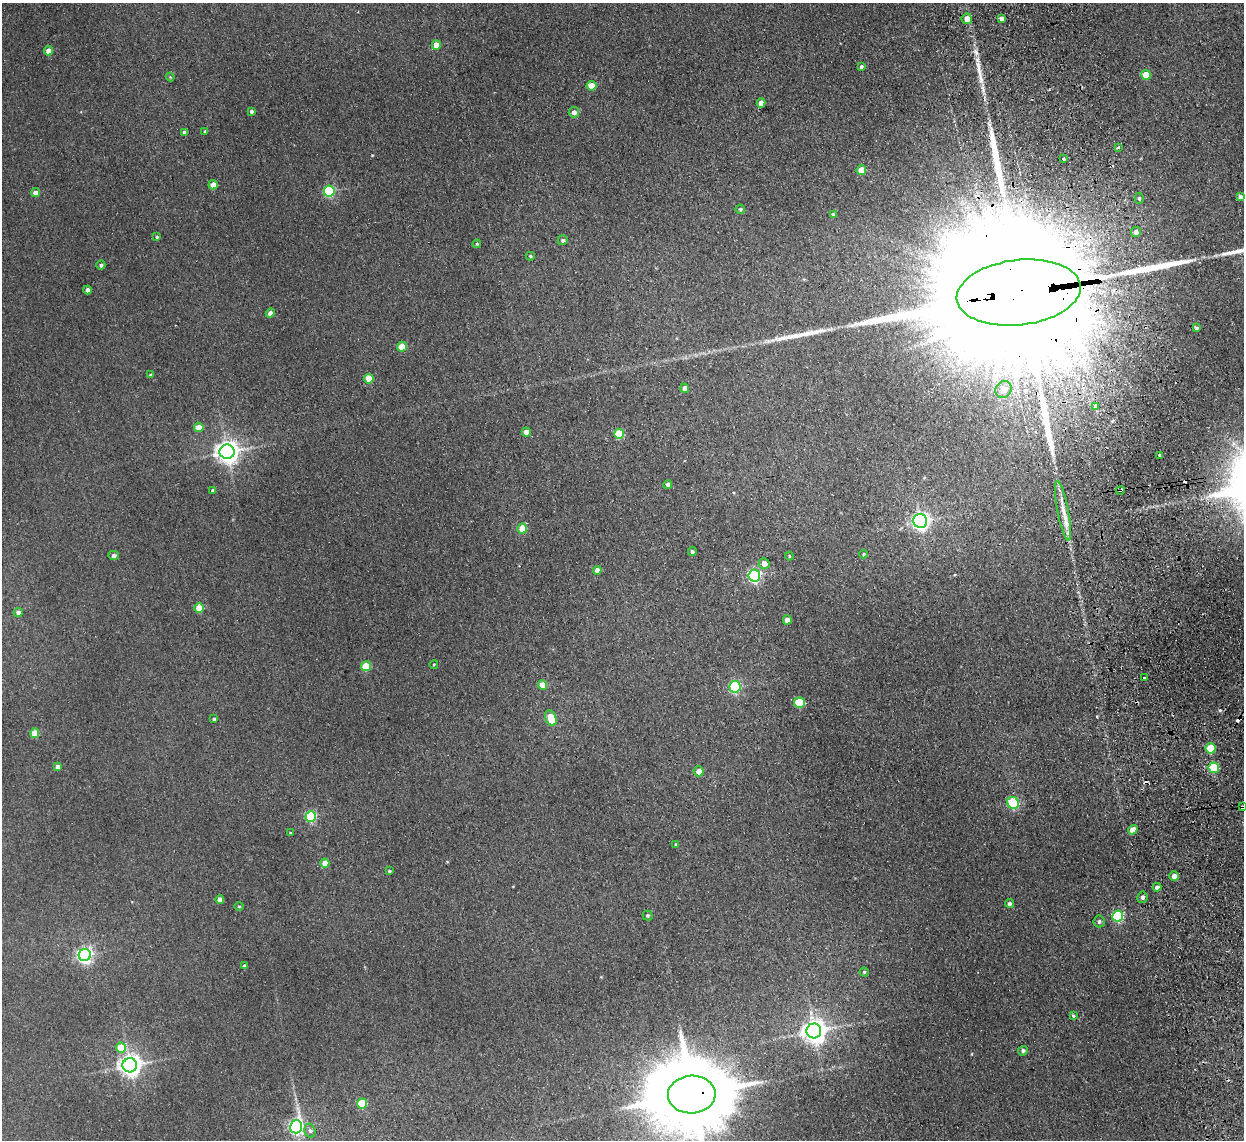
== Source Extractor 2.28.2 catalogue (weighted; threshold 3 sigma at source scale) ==
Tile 6 of 4 x 4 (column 2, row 2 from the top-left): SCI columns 1295-2536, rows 2428-3565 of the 5072 x 4970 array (HDU 1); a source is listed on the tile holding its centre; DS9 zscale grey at full resolution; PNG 1246 x 1142 px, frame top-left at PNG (2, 3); each listed source drawn as its Kron ellipse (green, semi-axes under 4 px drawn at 4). Shown black and unused: <1% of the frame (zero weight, under 2 of 3 exposures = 3% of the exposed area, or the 3 px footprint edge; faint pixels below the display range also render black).
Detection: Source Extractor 2.28.2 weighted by HDU 2 'WHT'; one run over the whole footprint, this tile lists its part. Background 0.0701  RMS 0.01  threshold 0.0462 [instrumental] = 3 sigma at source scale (4.5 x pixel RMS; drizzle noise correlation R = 1.50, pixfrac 1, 0.05/0.05 arcsec/px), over >= 5 px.
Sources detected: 111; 4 cosmic-ray / hot-pixel residue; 5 long thin detections or spike segments (spike, bleed or trail) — neither listed nor drawn; the other 102 listed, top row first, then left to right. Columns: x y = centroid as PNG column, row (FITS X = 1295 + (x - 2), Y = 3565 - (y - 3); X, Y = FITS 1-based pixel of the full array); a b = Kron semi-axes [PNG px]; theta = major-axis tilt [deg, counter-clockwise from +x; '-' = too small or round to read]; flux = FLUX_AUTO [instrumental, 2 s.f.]
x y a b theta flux
1002 18 3 3 - 63
967 19 5 5 - 10
436 45 5 4 - 12
49 51 4 4 - 10
861 67 4 3 - 2.1
1146 75 5 5 - 20
170 77 4 4 - 1
591 86 5 5 - 13
761 103 5 4 - 8.9
251 111 4 3 - 2
574 112 5 5 - 4.7
205 131 3 3 - 1.3
185 132 4 4 - 3.8
1118 148 3 2 - 3.1
1063 159 3 3 - 3.3
861 170 5 4 - 16
213 185 4 4 - 11
329 191 5 5 - 91
36 193 4 4 - 8.2
1240 197 4 4 - 4.2
1139 198 6 4 89 1.7
740 209 5 4 - 1.7
833 214 3 3 - 1.2
1136 232 5 4 - 5.1
157 237 4 4 - 1.4
563 240 5 5 - 2.2
477 244 4 4 - 1.4
530 256 4 4 - 1.5
101 265 4 4 - 2.3
87 290 4 4 - 5.1
1019 293 62 32 7 130000
270 313 4 4 - 4.8
1197 328 4 3 - 2.1
402 347 5 4 - 16
150 375 4 4 - 1
369 379 5 4 - 21
685 388 4 4 - 5
1004 389 9 8 - 11
1096 406 3 3 - 47
199 427 5 5 - 13
526 432 4 4 - 8.7
619 434 5 5 - 42
227 452 7 7 - 830
1159 455 3 2 - 1
668 485 4 4 - 3.6
213 490 4 4 - 2.2
1120 490 4 3 - 2.4
1063 511 31 5 -79 15
920 521 7 7 - 400
522 529 5 5 - 22
692 551 4 4 - 2.2
864 554 4 4 - 1.1
114 555 5 4 - 3.2
789 556 4 4 - 1
764 564 5 5 - 7.2
597 570 4 4 - 7.7
754 575 6 6 - 160
199 608 5 4 - 21
18 613 4 4 - 6.2
787 620 4 4 - 7.1
434 664 4 3 - 0.75
366 666 5 5 - 31
1145 678 3 3 - 2.6
542 685 4 4 - 14
735 687 6 5 - 110
799 703 5 5 - 47
551 718 8 5 -65 27
214 719 3 3 - 1.8
35 733 4 4 - 19
1211 748 5 5 - 30
58 767 4 4 - 4.8
1214 768 5 5 - 46
699 771 5 5 - 7
1013 803 6 5 - 75
1242 807 4 3 - 5.3
311 816 5 5 - 87
1133 830 5 4 - 13
290 833 4 3 - 1.2
676 844 4 4 - 1.6
325 863 4 4 - 8.7
389 871 4 3 - 1.5
1174 876 5 4 - 6.1
1157 887 4 4 - 4.2
1142 897 6 5 - 3.2
220 900 4 4 - 7.3
1010 903 4 4 - 2.7
239 906 4 3 - 0.92
648 915 5 5 - 1.6
1118 916 5 5 - 99
1099 921 6 5 - 2.5
85 955 6 6 - 300
244 966 4 3 - 2.3
864 972 4 4 - 1.3
1073 1016 3 3 - 2.3
814 1031 7 7 - 960
121 1048 5 5 - 26
1023 1051 5 4 - 2.7
130 1065 7 7 - 700
692 1095 24 19 3 15000
362 1103 5 5 - 41
296 1127 6 6 - 210
310 1131 7 5 -72 2.5
Overlapping masked pixels (flux is a lower limit): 4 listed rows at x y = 1019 293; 1120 490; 1242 807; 692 1095
Isophote crosses this tile's border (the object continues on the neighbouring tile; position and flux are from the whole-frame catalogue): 2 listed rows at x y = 1242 807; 692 1095